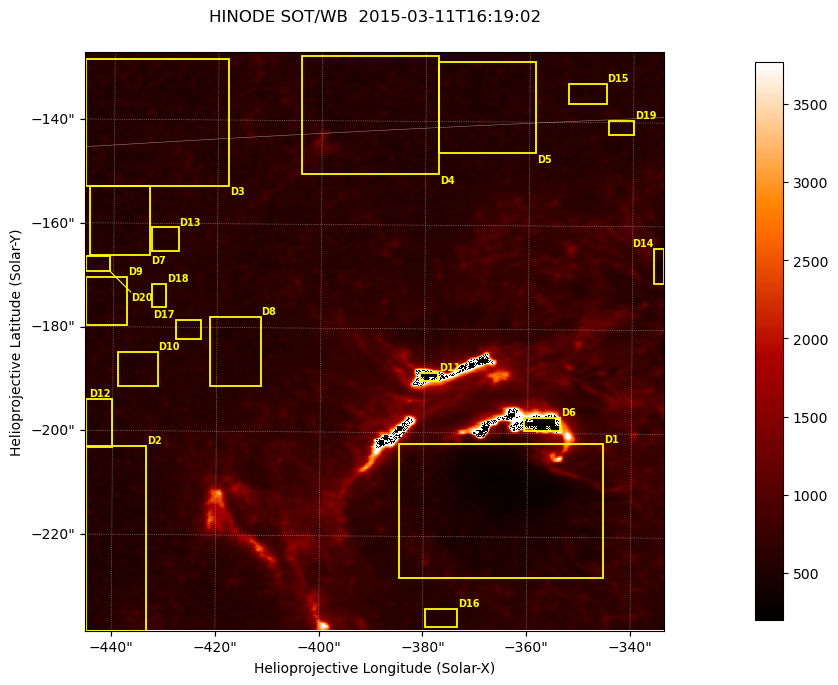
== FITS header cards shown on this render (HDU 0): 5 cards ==
TELESCOP= 'HINODE'
INSTRUME= 'SOT/WB'
DATE_OBS= '2015-03-11T16:19:02.500'
CTYPE1  = 'Solar-X'
CTYPE2  = 'Solar-Y'

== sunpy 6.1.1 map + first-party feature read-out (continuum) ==
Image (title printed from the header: HINODE SOT/WB  2015-03-11T16:19:02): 1024 x 1024 px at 0.109 arcsec/px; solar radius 966 arcsec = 8862 px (partial field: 0.4% of the solar disc is inside the frame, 100% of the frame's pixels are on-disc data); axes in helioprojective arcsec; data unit not stated in the header (colour bar unlabelled)
Orientation: roll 0.412 deg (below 1 deg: not rotated)
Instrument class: CONTINUUM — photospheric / low-chromospheric filtergram (Ca II H line): granulation and sunspots, dark-feature search
Dark features (sunspots / pores): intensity divided by the frame's on-disc median (partial field: no limb-darkening profile); reference = the frame's on-disc median (the 8%-of-disc-diameter window exceeds this field); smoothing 3 px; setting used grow <= 0.88, no closing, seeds <= 0.88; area >= 262 px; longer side >= 12 px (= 1.3 arcsec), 6 px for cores <= 0.7; partial field; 32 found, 20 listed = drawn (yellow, D1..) (cap 20 boxes per figure: the strongest are kept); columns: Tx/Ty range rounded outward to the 1 arcsec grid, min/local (2 s.f., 1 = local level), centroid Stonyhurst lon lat
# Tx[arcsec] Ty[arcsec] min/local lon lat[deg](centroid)
D1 -385..-345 -228..-202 0.46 -24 -19
D2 -445..-433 -239..-203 0.76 -29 -19
D3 -446..-417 -153..-128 0.74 -28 -15
D4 -404..-377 -151..-127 0.78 -25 -15
D5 -378..-358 -147..-128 0.78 -23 -15
D6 -361..-353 -200..-197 -9.1e-15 -23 -18
D7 -445..-433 -167..-152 0.76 -28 -16
D8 -422..-411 -192..-178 0.77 -27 -17
D9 -446..-437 -180..-170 0.77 -28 -17
D10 -440..-431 -192..-184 0.8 -28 -18
D11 -381..-377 -191..-188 -5.2e-15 -24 -18
D12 -446..-440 -204..-193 0.8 -29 -18
D13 -433..-427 -166..-160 0.78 -28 -16
D14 -336..-333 -171..-164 0.6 -21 -17
D15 -353..-345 -137..-132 0.81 -22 -15
D16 -380..-373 -238..-233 0.84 -25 -21
D17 -428..-423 -183..-178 0.8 -27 -17
D18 -433..-429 -177..-171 0.74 -28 -17
D19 -345..-339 -143..-139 0.8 -21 -15
D20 -446..-440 -170..-166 0.8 -28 -16